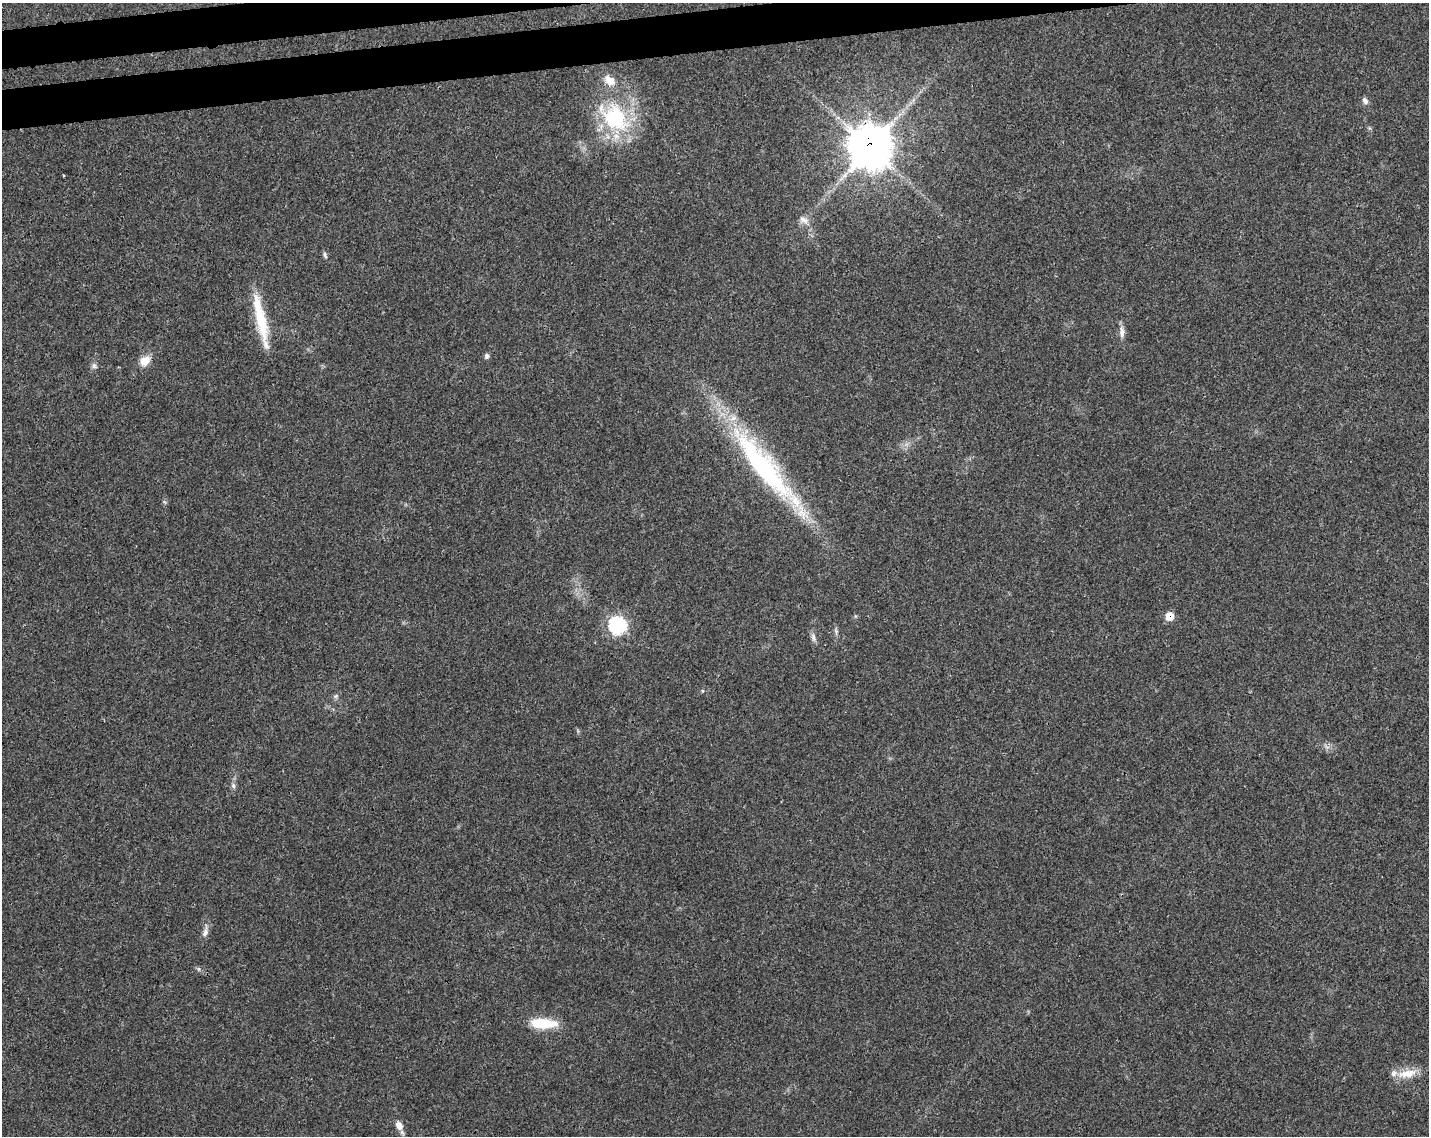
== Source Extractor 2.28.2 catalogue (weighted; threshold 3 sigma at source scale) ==
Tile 8 of 3 x 4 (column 2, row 3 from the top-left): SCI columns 1483-2909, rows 1190-2323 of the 4348 x 4649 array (HDU 1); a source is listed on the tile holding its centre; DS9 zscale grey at full resolution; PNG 1431 x 1138 px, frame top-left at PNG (2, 3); no overlay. Shown black and unused: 3% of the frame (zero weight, under 3 of 4 exposures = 5% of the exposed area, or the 3 px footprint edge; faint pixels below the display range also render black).
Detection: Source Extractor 2.28.2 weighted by HDU 2 'WHT'; one run over the whole footprint, this tile lists its part. Background 0.025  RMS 0.0029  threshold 0.013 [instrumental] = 3 sigma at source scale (4.5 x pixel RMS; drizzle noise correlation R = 1.50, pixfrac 1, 0.0396/0.0396 arcsec/px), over >= 5 px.
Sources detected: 24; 2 inside a brighter listed object's ellipse — not listed separately; the other 22 listed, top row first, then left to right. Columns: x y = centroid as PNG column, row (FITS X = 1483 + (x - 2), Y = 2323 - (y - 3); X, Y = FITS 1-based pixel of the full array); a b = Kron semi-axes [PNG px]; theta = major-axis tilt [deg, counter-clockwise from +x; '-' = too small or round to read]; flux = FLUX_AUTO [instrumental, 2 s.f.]
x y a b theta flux
1365 101 10 7 -57 1
615 118 46 31 -44 28
870 147 14 13 - 890
804 220 15 8 -27 1.9
325 255 9 5 -74 0.66
261 319 65 11 -78 14
1122 332 18 6 -88 1.7
487 356 6 6 - 0.81
145 361 12 9 48 4
94 366 9 7 -47 0.9
764 467 118 24 -51 63
1169 616 7 7 - 4.5
617 625 8 8 - 52
836 631 8 5 -66 0.69
813 637 13 6 -72 1.2
336 696 6 5 - 0.58
233 786 9 5 -73 0.91
205 932 17 7 77 1.7
198 969 6 5 - 0.53
543 1023 33 11 -3 9.1
1407 1073 28 10 10 4.7
399 1125 11 8 -62 2.2
Overlapping masked pixels (flux is a lower limit): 2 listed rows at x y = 870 147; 1169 616